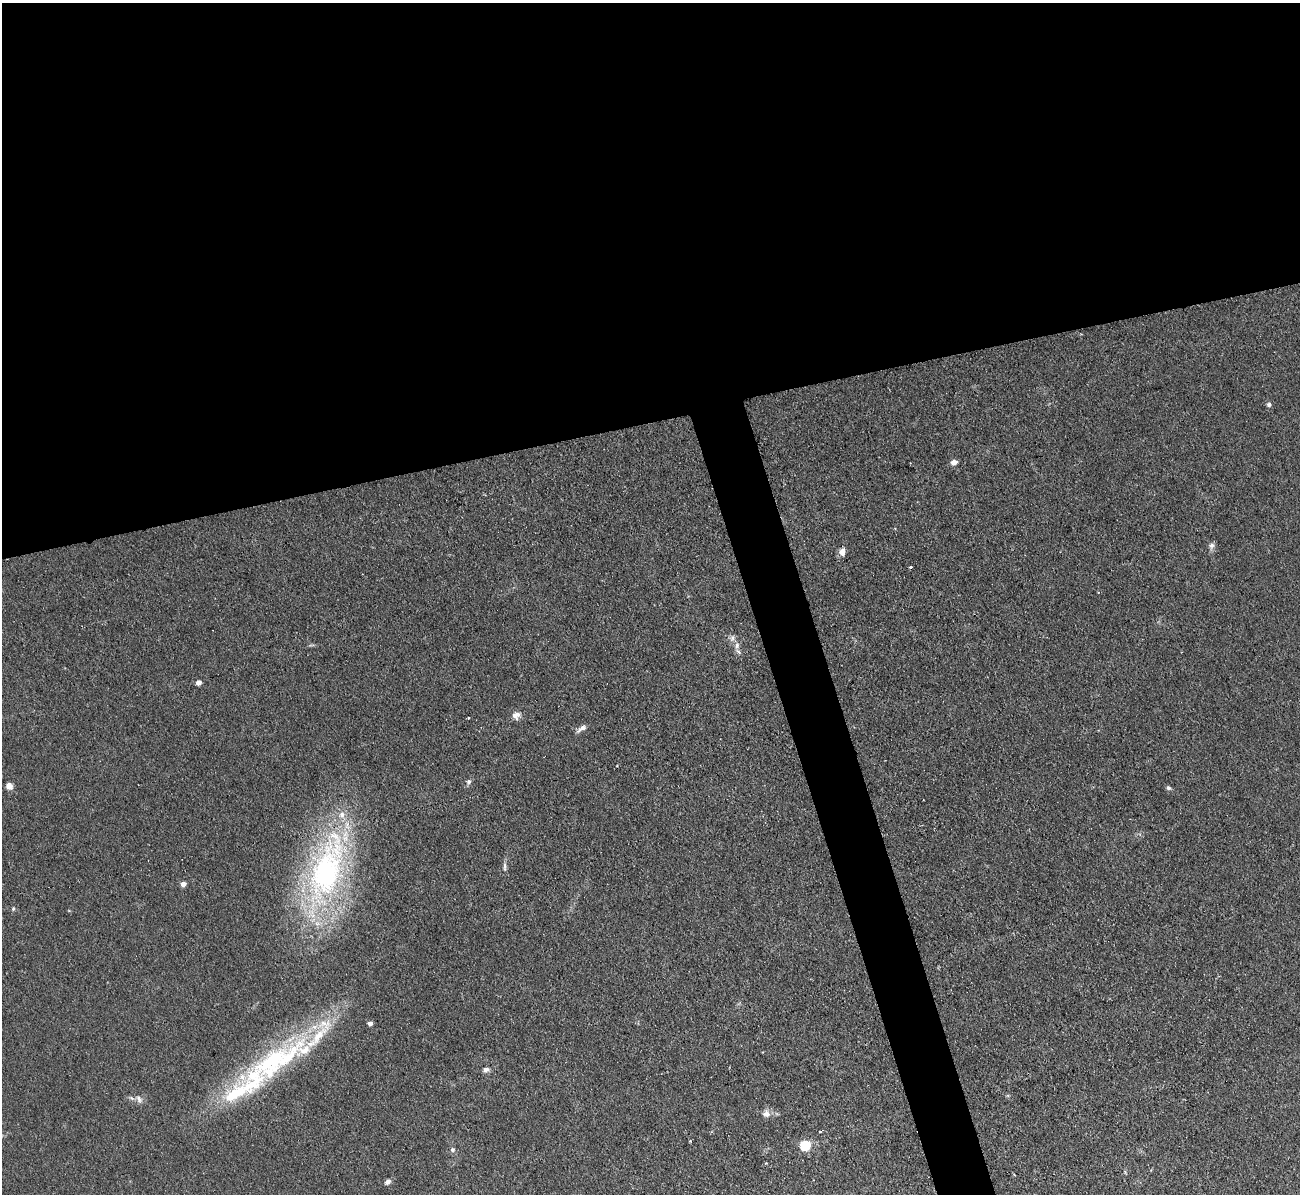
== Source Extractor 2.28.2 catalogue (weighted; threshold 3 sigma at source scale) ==
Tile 2 of 4 x 4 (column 2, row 1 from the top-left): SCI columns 1299-2596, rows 3719-4910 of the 5208 x 5178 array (HDU 1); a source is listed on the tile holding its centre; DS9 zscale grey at full resolution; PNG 1302 x 1196 px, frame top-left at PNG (2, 3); no overlay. Shown black and unused: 38% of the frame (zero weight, under 2 of 3 exposures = <1% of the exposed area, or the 3 px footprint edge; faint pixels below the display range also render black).
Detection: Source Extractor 2.28.2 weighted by HDU 2 'WHT'; one run over the whole footprint, this tile lists its part. Background 0.0582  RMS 0.0063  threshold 0.0282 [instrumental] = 3 sigma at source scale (4.5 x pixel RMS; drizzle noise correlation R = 1.50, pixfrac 1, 0.05/0.05 arcsec/px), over >= 5 px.
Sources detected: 36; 1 cosmic-ray / hot-pixel residue — not listed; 8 inside a brighter listed object's ellipse — not listed separately; the other 27 listed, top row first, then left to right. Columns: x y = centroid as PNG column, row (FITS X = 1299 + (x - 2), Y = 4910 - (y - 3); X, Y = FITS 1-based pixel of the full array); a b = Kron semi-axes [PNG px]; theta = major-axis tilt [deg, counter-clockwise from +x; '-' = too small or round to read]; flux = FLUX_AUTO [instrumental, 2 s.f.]
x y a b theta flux
1269 404 6 6 - 1.6
954 462 5 4 - 5.7
1211 546 9 7 58 2.2
842 552 9 7 81 4.1
911 567 3 3 - 4.2
737 646 11 8 77 3.5
198 682 4 4 - 4.5
516 715 10 8 16 4.5
582 728 14 5 36 2.9
469 781 6 6 - 1.5
9 786 8 7 - 3.5
1168 788 6 5 - 1.6
505 867 15 4 -88 2
327 870 109 42 72 180
183 884 4 4 - 4.3
13 909 6 5 - 0.93
370 1023 4 4 - 3.9
273 1061 81 33 43 100
486 1070 8 6 3 2.3
139 1099 12 7 -58 2.8
766 1114 10 9 - 3.8
820 1132 4 3 - 0.68
690 1141 3 3 - 0.72
805 1145 5 5 - 54
452 1149 6 6 - 1.7
766 1163 3 3 - 0.69
387 1182 7 5 41 2.4
Overlapping masked pixels (flux is a lower limit): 1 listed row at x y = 327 870